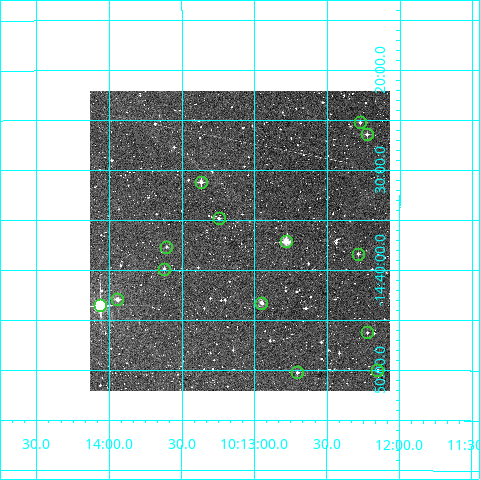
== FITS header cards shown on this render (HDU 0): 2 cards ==
NAXIS1  =                  300
NAXIS2  =                  300

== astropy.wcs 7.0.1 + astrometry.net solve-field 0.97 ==
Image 300 x 300 px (HDU 0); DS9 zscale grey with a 90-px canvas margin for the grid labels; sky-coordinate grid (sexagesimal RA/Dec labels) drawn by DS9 from the SOLVED WCS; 14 Tycho-2 reference stars matched to detected sources circled (green)
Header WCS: RA---TAN/DEC--TAN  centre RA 10:13:06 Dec -14:37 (153.27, -14.62 deg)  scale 6 arcsec/px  FOV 30.0' x 30.0'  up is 0 deg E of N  parity normal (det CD < 0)
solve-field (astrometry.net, Tycho-2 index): VERIFIED the header's WCS against the Tycho-2 star catalogue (verified at 2 index scales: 8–14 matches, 0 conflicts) and refined it, rather than solving blind
Solved WCS: RA---TAN-SIP/DEC--TAN-SIP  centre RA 10:13:06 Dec -14:37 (153.28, -14.62 deg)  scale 6 arcsec/px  FOV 30.0' x 30.0'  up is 0 deg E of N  parity normal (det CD < 0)
The solver's refit moves the header's centre by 2.3 arcsec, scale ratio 0.9995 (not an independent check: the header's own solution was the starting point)
Tycho-2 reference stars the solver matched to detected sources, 14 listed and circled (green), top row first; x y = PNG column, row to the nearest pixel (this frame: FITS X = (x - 90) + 1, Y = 300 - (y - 91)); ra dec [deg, ICRS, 3 dp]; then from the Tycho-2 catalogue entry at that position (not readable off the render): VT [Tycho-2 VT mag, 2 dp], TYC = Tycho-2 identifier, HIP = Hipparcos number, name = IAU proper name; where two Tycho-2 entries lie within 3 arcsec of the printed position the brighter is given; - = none
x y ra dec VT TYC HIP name
360 122 153.068 -14.420 11.48 5489-738-1 - -
367 134 153.056 -14.440 11.55 5489-905-1 - -
201 182 153.342 -14.520 11.09 5496-734-1 - -
219 218 153.311 -14.580 12.54 5496-892-1 - -
286 241 153.195 -14.619 9.47 5496-919-1 - -
166 247 153.402 -14.628 12.05 5496-982-1 - -
358 254 153.072 -14.640 11.72 5489-1043-1 - -
164 269 153.406 -14.664 11.53 5496-954-1 - -
117 299 153.486 -14.715 10.61 5496-926-1 - -
261 303 153.238 -14.721 10.23 5496-1029-1 - -
100 305 153.515 -14.726 7.91 5496-1004-1 50133 -
367 332 153.055 -14.770 11.81 5489-981-1 - -
377 370 153.038 -14.833 11.97 5489-680-1 - -
297 372 153.176 -14.837 11.89 5489-749-1 - -